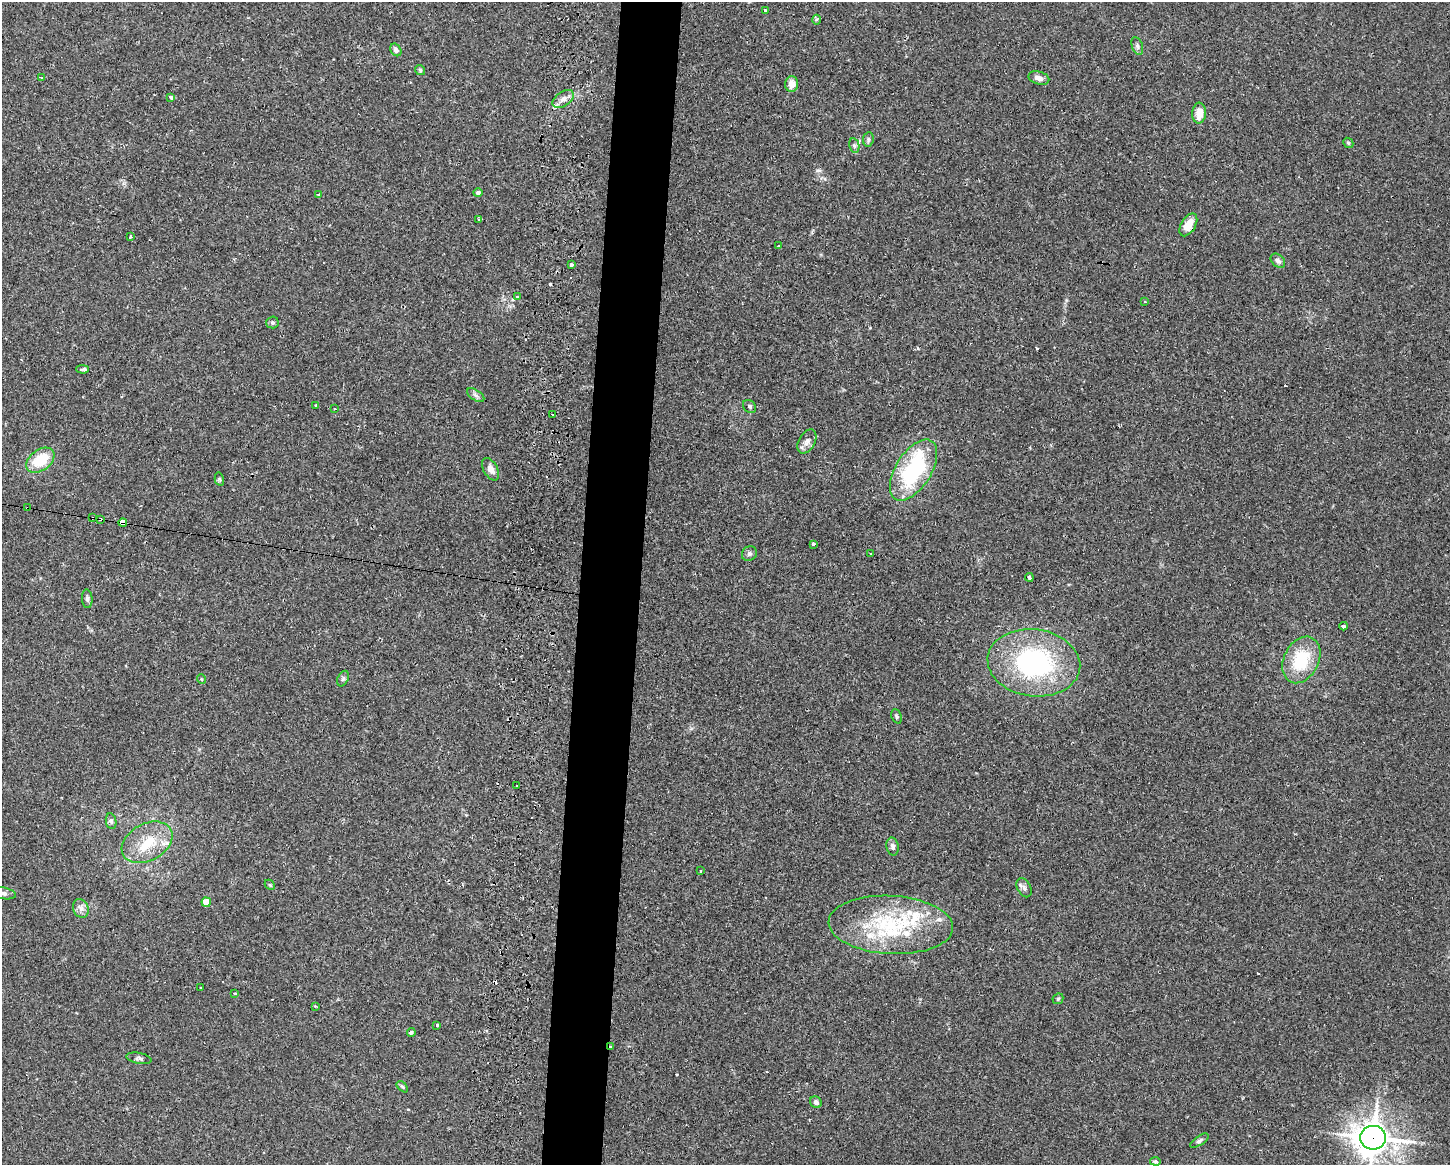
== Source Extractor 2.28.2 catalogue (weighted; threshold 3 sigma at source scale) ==
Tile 8 of 3 x 4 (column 2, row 3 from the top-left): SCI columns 1746-3193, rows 1181-2343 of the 4749 x 4707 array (HDU 1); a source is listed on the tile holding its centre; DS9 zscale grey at full resolution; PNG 1452 x 1167 px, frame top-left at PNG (2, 2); each listed source drawn as its Kron ellipse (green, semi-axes under 4 px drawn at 4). Shown black and unused: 4% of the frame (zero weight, under 2 of 3 exposures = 4% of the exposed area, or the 3 px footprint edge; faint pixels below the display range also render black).
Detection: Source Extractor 2.28.2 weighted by HDU 2 'WHT'; one run over the whole footprint, this tile lists its part. Background 0.0342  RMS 0.0051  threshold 0.0231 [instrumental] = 3 sigma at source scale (4.5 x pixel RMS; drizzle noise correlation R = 1.50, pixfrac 1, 0.05/0.05 arcsec/px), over >= 5 px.
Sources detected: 97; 14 cosmic-ray / hot-pixel residue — neither listed nor drawn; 8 inside a brighter listed object's ellipse — not listed separately; the other 75 listed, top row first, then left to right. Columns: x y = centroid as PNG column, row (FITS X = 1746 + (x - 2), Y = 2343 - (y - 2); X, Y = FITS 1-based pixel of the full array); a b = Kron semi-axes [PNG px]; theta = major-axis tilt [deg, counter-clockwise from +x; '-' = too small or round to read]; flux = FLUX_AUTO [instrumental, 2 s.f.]
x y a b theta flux
765 10 3 3 - 1.2
817 20 5 3 - 0.9
1137 46 9 5 -70 1.3
396 50 7 5 -56 1.5
420 70 5 5 - 0.73
42 77 4 3 - 18
1039 78 10 6 -15 2.7
792 84 8 6 89 4.7
171 97 4 3 - 2.2
563 99 12 7 34 3
1199 113 10 7 86 6.1
868 139 7 5 83 0.98
1348 143 5 4 - 0.7
854 145 7 5 -78 1.1
478 193 5 4 - 1.3
319 195 3 3 - 3.4
479 219 4 2 - 1.6
1188 225 12 7 59 7.3
130 237 3 3 - 1.5
778 246 3 3 - 1.2
1278 261 8 6 -44 1.6
571 265 3 3 - 2.1
517 297 3 3 - 1.6
1145 301 3 3 - 0.71
272 322 6 6 - 0.86
83 369 6 3 -1 4.8
476 395 9 5 -34 1.4
316 405 3 2 - 0.48
749 406 7 5 -46 1
335 409 3 2 - 0.33
552 414 2 2 - 0.52
807 442 13 8 60 2.6
40 460 16 10 36 16
491 469 12 7 -59 3.3
913 470 34 17 58 51
219 479 6 4 -76 0.82
27 508 4 3 - 1.2
92 518 4 2 - 0.98
100 519 3 3 - 1.3
123 523 4 3 - 61
813 544 3 3 - 1.1
871 553 3 3 - 1.2
749 554 8 7 - 1.3
1029 577 4 3 - 1.4
87 599 9 5 -85 1.3
1344 626 4 3 - 4.7
1301 660 24 17 63 22
1034 663 46 33 -8 80
201 679 5 3 - 0.42
343 679 8 5 63 1.2
897 716 7 4 -67 0.79
517 785 2 2 - 0.52
111 821 8 5 -80 1.3
147 842 27 18 29 16
893 846 9 6 -78 1.6
701 871 3 2 - 0.37
270 885 6 4 -43 0.6
1024 888 10 6 -61 1.9
3 893 13 5 -10 1.8
206 902 4 4 - 7
81 908 10 7 -65 2.2
891 925 62 29 -3 50
201 988 3 2 - 0.38
234 993 3 3 - 2
1058 999 6 5 - 0.72
315 1006 3 3 - 0.81
437 1025 3 3 - 5.9
411 1032 4 4 - 0.97
611 1047 3 2 - 2.2
139 1058 12 5 -11 1.3
402 1087 7 4 -44 0.76
816 1102 6 5 - 1.6
1373 1138 13 12 - 750
1199 1141 10 4 34 1.2
1155 1161 5 4 - 0.83
Overlapping masked pixels (flux is a lower limit): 7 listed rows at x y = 1188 225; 27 508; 92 518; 100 519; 123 523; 611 1047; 1373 1138
Isophote crosses this tile's border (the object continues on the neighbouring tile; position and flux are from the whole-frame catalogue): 2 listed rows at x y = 3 893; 1373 1138